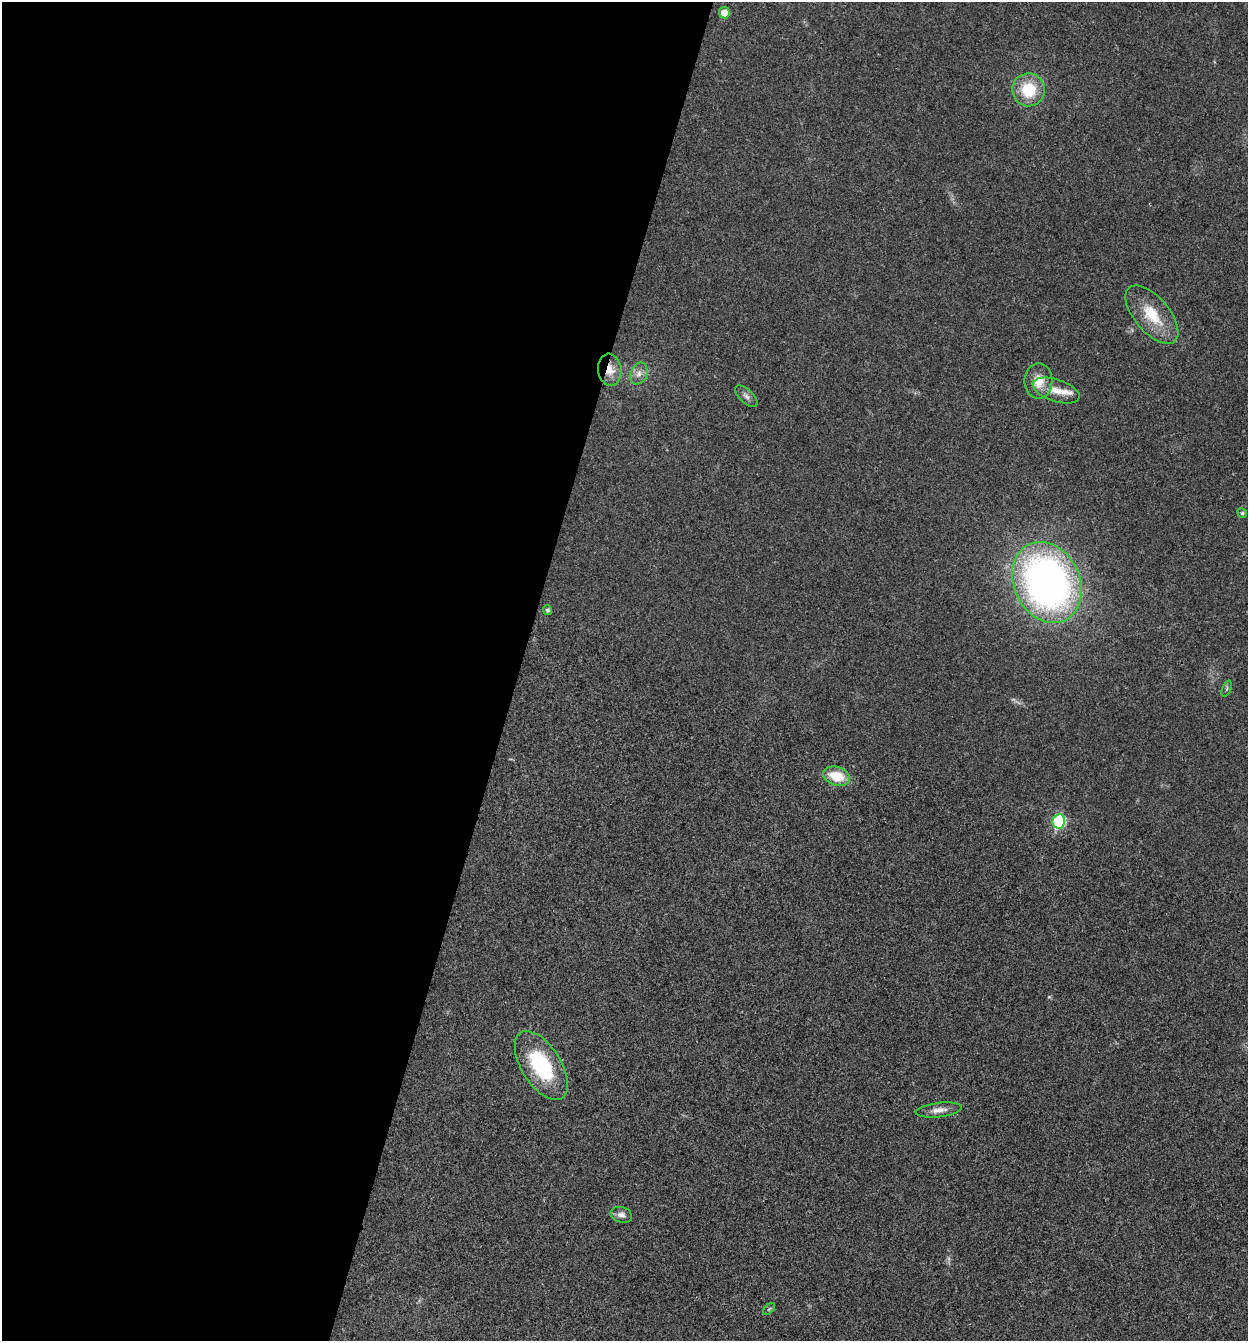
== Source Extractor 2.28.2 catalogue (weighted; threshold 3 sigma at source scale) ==
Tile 5 of 4 x 4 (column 1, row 2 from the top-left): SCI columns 264-1509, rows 2682-4020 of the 5381 x 5366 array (HDU 1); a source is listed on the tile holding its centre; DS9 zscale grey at full resolution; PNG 1250 x 1343 px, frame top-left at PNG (2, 2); each listed source drawn as its Kron ellipse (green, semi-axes under 4 px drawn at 4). Shown black and unused: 42% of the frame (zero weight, under 3 of 4 exposures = <1% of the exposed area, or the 3 px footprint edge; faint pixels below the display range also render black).
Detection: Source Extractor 2.28.2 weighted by HDU 2 'WHT'; one run over the whole footprint, this tile lists its part. Background 0.025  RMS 0.0045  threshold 0.0202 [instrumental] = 3 sigma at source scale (4.5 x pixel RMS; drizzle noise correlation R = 1.50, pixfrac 1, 0.05/0.05 arcsec/px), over >= 5 px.
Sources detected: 19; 1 inside a brighter listed object's ellipse — not listed separately; the other 18 listed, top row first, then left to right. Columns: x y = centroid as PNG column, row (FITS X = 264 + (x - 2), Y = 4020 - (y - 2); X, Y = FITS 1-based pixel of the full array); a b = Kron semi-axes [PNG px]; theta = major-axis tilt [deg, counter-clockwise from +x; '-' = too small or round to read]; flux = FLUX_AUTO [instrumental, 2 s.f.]
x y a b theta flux
724 13 6 5 - 5.4
1029 90 16 16 - 17
1152 315 35 17 -50 15
610 370 16 11 -84 5.8
639 373 11 8 68 2.6
1038 381 18 14 90 7.2
1056 390 24 11 -18 6.6
746 396 14 6 -44 1.9
1242 513 5 4 - 0.85
1047 582 42 33 -64 220
548 610 5 4 - 1.2
1227 689 8 3 69 0.62
837 776 14 9 -18 11
1059 821 7 6 - 40
541 1065 39 19 -58 37
939 1110 23 7 7 3.5
621 1215 11 7 -18 2.2
769 1309 7 4 44 0.67
Overlapping masked pixels (flux is a lower limit): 1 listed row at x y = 610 370